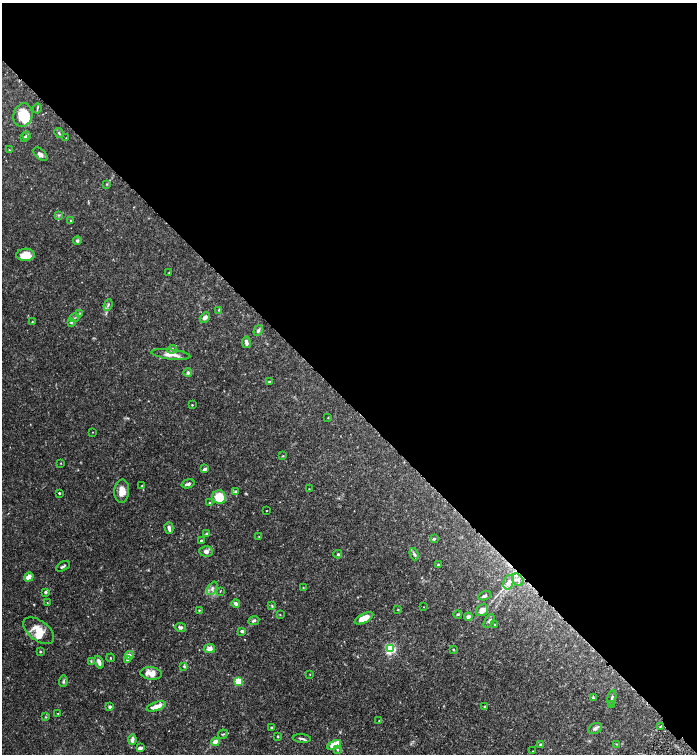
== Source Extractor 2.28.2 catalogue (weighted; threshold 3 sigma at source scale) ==
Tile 3 of 4 x 4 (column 3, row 1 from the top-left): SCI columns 2945-4333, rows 4516-6018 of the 6030 x 6025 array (HDU 1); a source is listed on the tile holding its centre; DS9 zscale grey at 2 x 2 block average (1 PNG px = mean of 2 x 2 image px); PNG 699 x 756 px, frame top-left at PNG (2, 3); each listed source drawn as its Kron ellipse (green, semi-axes under 4 px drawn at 4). Shown black and unused: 53% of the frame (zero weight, under 6 of 12 exposures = <1% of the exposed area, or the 3 px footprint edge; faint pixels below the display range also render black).
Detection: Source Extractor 2.28.2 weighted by HDU 2 'WHT'; one run over the whole footprint, this tile lists its part. Background 0.0776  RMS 0.003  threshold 0.0123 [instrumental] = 3 sigma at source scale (4.09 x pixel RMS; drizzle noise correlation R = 1.36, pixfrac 0.8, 0.05/0.05 arcsec/px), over >= 5 px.
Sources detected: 121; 1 cosmic-ray / hot-pixel residue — neither listed nor drawn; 6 inside a brighter listed object's ellipse — not listed separately; the other 114 listed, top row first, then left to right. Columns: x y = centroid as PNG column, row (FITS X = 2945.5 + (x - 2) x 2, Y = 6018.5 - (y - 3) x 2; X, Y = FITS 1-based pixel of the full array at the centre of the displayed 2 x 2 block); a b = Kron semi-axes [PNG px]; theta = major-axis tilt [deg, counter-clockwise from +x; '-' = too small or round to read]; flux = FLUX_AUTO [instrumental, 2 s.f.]
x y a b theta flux
37 108 5 2 - 0.63
23 115 12 9 73 13
59 133 5 3 - 0.93
27 135 4 4 - 1.1
25 138 3 3 - 2
66 138 2 2 - 0.21
9 150 2 2 - 0.38
40 154 8 5 -43 2.1
107 184 4 2 - 0.56
59 215 3 3 - 0.72
71 220 2 2 - 0.58
77 241 4 4 - 1.5
25 255 9 6 2 8.3
169 273 4 2 - 0.4
108 305 6 3 70 1.1
219 310 3 2 - 0.43
79 313 3 2 - 0.44
75 318 5 2 - 0.46
205 318 6 4 44 2.7
32 322 3 2 - 0.46
71 322 4 3 - 0.68
258 330 5 3 - 1.5
246 342 6 3 -82 3
172 349 5 4 - 1.6
171 354 19 5 -6 5.4
188 373 4 4 - 1.3
269 381 4 3 - 0.59
192 405 2 2 - 0.43
328 418 2 2 - 0.43
93 432 2 2 - 0.27
283 456 3 3 - 0.42
61 463 2 2 - 0.29
205 469 4 3 - 2.1
188 484 7 3 18 1.9
142 485 2 2 - 0.3
309 489 2 2 - 0.26
122 491 11 7 85 6.4
236 492 4 3 - 0.93
59 493 3 2 - 0.78
219 497 7 6 - 15
209 502 3 3 - 0.46
266 511 2 2 - 0.31
169 528 6 3 -73 2.6
207 534 4 3 - 1.4
259 537 3 2 - 0.48
434 539 4 3 - 0.98
201 540 4 3 - 0.56
206 551 7 5 -5 2.4
338 554 4 3 - 0.88
414 554 6 3 -71 1.4
439 565 3 3 - 0.72
63 566 7 2 29 1.1
29 577 5 4 - 4.7
518 580 6 5 - 2.3
508 582 7 5 76 2.6
212 588 7 4 62 2
303 588 3 2 - 0.32
220 591 3 2 - 0.39
45 592 3 3 - 1.7
485 596 6 3 21 1.3
47 603 2 2 - 0.27
236 603 4 3 - 1.8
272 606 4 3 - 0.7
424 607 2 2 - 0.21
398 609 3 2 - 0.38
199 610 2 2 - 0.51
482 610 6 5 - 4.4
458 614 4 3 - 0.78
280 615 3 2 - 0.28
468 617 4 3 - 1.9
364 618 10 4 26 7.6
254 620 5 3 - 1.3
489 621 8 3 58 1.2
495 625 3 2 - 0.44
180 627 6 4 -10 1.4
39 631 18 10 -37 11
242 631 3 3 - 1.1
390 648 3 3 - 96
209 649 5 4 - 3
453 649 3 2 - 0.64
40 652 3 3 - 0.81
129 655 4 3 - 2.9
110 658 4 2 - 0.33
127 660 4 3 - 0.89
91 661 4 3 - 0.54
99 662 7 3 -69 3
184 666 4 3 - 0.73
151 673 11 6 -7 6.6
310 675 3 2 - 0.28
63 681 6 3 80 0.97
238 681 3 3 - 41
593 698 4 3 - 0.76
612 698 7 3 77 1.3
612 705 2 2 - 0.33
156 706 10 4 18 6.4
110 707 3 3 - 1.3
485 707 3 3 - 0.86
58 713 3 3 - 0.45
45 717 3 3 - 0.58
379 720 2 2 - 0.36
660 726 3 2 - 0.42
272 728 4 2 - 1
595 728 7 5 31 1.8
223 734 5 2 - 0.61
278 736 3 2 - 0.52
302 738 9 3 -4 1.6
132 740 5 3 - 3.3
215 742 4 3 - 5.3
616 744 3 2 - 0.29
334 745 7 3 24 9.6
540 745 4 3 - 0.87
140 748 3 3 - 2.8
337 749 4 3 - 0.75
533 751 2 2 - 0.29
Diffuse or blended objects may show on this block-average render without a row.